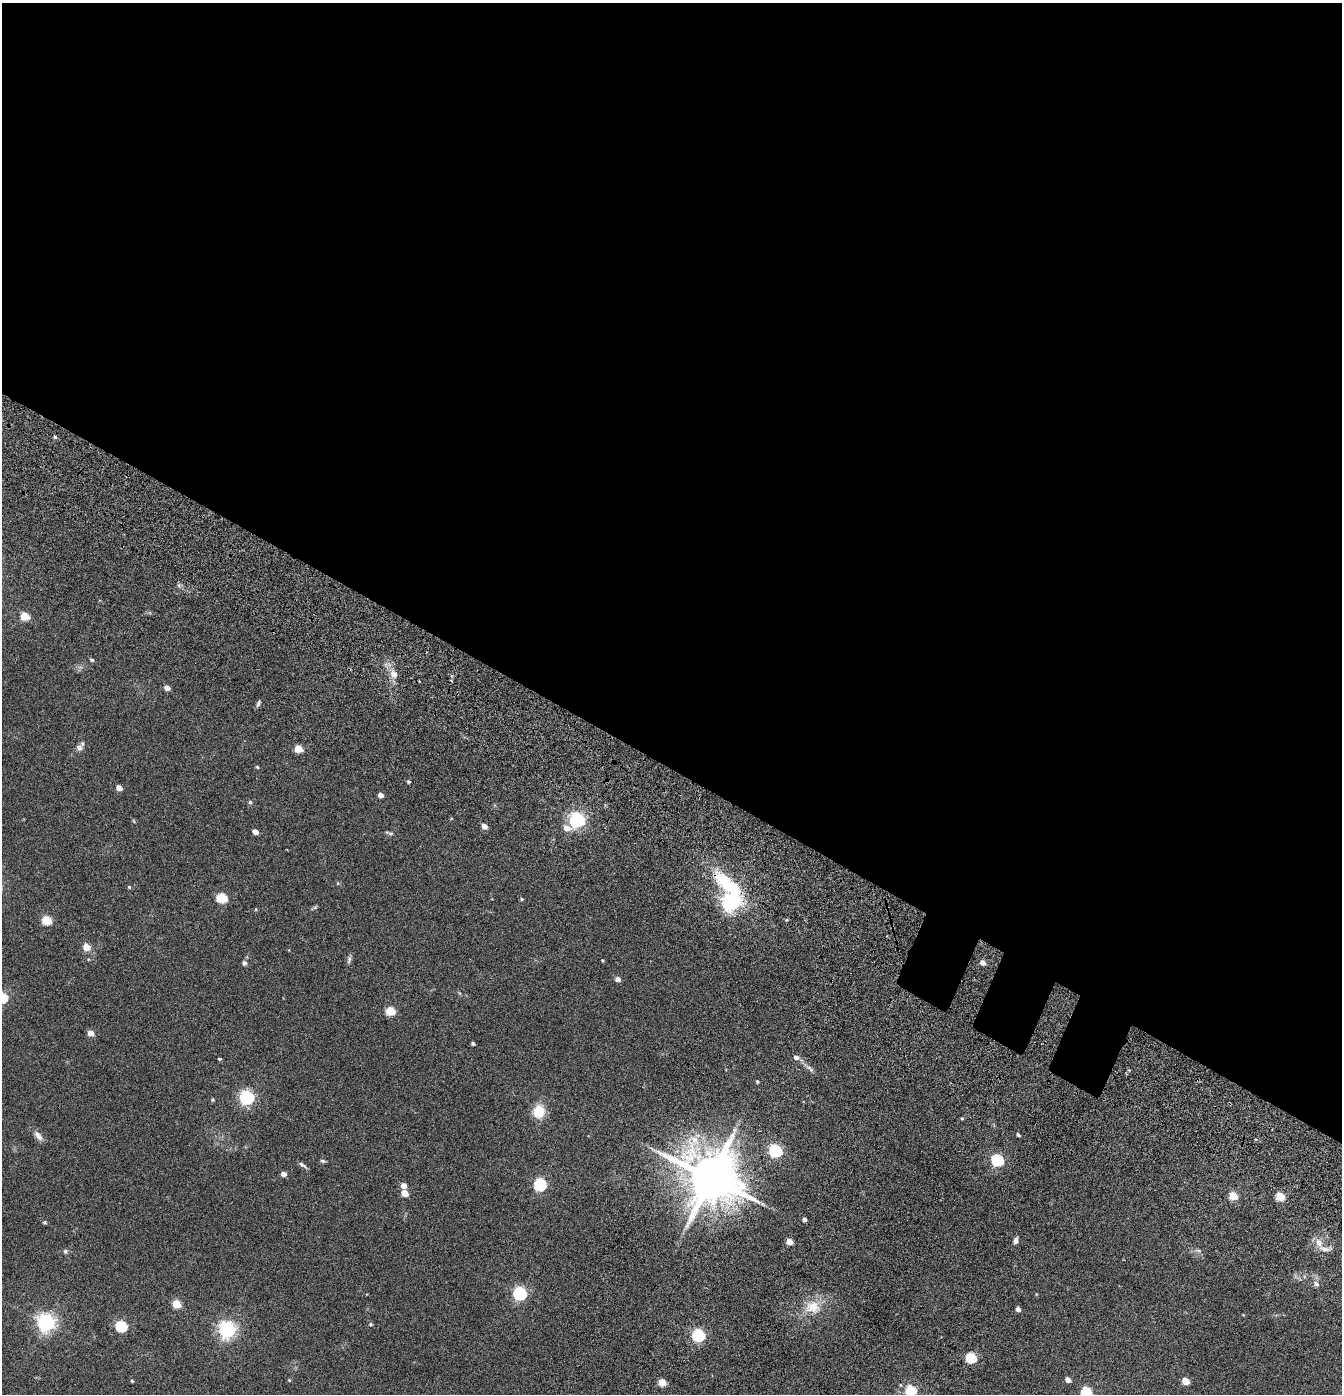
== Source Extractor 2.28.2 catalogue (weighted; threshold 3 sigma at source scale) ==
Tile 3 of 4 x 4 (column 3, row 1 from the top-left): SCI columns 2931-4270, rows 4397-5788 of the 6104 x 6079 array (HDU 1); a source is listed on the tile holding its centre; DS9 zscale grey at full resolution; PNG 1344 x 1396 px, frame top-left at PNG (2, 3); no overlay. Shown black and unused: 56% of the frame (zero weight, under 3 of 6 exposures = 11% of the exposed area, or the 3 px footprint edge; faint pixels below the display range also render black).
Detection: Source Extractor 2.28.2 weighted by HDU 2 'WHT'; one run over the whole footprint, this tile lists its part. Background 0.139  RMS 0.011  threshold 0.047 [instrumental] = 3 sigma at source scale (4.09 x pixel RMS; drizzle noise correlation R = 1.36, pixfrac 0.8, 0.05/0.05 arcsec/px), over >= 5 px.
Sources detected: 86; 1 cosmic-ray / hot-pixel residue — not listed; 1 inside a brighter listed object's ellipse — not listed separately; the other 84 listed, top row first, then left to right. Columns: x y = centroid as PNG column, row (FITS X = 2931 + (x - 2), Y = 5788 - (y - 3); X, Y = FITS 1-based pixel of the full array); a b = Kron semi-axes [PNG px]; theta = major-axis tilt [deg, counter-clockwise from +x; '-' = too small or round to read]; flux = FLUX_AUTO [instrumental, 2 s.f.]
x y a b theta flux
179 585 6 4 73 1.5
25 616 5 5 - 30
92 660 5 4 - 1.4
394 674 11 9 -60 6.7
167 688 5 4 - 6.3
258 703 9 5 59 2
79 748 9 9 - 3.7
298 749 5 5 - 23
257 767 4 4 - 1.1
409 781 4 4 - 1.4
119 788 5 4 - 7.8
381 795 4 4 - 6.1
250 802 5 5 - 1.4
577 820 6 6 - 270
134 821 5 3 - 0.84
484 826 5 4 - 7.3
567 828 7 5 -14 9.7
255 832 5 4 - 5.8
391 833 9 4 -14 1.6
338 883 5 3 - 0.85
728 884 54 16 -45 57
129 887 4 4 - 1
222 898 6 5 - 53
521 899 5 4 - 1.2
730 902 7 6 - 390
315 907 7 4 19 1.4
256 909 5 4 - 0.88
47 920 5 5 - 43
86 947 9 8 - 7.6
349 959 11 5 77 2.4
603 960 3 3 - 0.88
244 963 7 6 - 2.2
983 963 5 5 - 5.3
618 979 5 4 - 5.1
391 1011 5 5 - 36
91 1033 5 4 - 9.9
473 1043 3 3 - 1.8
796 1057 6 5 - 3.6
219 1059 3 3 - 1.1
810 1069 13 5 -49 3.4
757 1082 4 4 - 1.2
247 1097 6 6 - 210
212 1100 5 5 - 1.2
539 1111 12 11 - 21
962 1118 4 3 - 0.99
1018 1135 4 3 - 1.8
38 1136 15 7 -51 5.4
775 1151 6 5 - 130
997 1160 6 5 - 100
323 1161 7 4 -11 1.6
303 1165 13 4 -35 2.5
283 1174 5 4 - 4.8
711 1178 16 14 -31 5700
540 1184 6 6 - 130
404 1186 5 4 - 7.6
405 1193 5 4 - 15
1233 1196 5 5 - 22
1280 1196 5 5 - 34
804 1220 4 4 - 2.6
45 1222 5 4 - 1.4
1015 1241 7 5 79 3.4
789 1242 5 4 - 14
1319 1243 13 9 -66 7.6
65 1251 6 6 - 1.7
1198 1251 10 5 -18 2.3
1316 1284 8 6 -54 3.1
520 1293 6 6 - 160
1036 1294 5 3 - 0.69
177 1304 5 5 - 29
813 1307 24 18 -3 21
1018 1309 4 4 - 4
46 1323 7 6 - 430
370 1324 5 4 - 1.3
121 1326 6 5 - 87
227 1330 7 6 - 350
698 1335 6 5 - 140
971 1358 6 5 - 68
289 1380 5 4 - 0.89
1068 1380 5 4 - 6.5
132 1381 4 3 - 1.1
1186 1381 5 4 - 16
662 1382 5 4 - 19
911 1390 6 5 - 59
1086 1391 6 5 - 60
Overlapping masked pixels (flux is a lower limit): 2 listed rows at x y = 728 884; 730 902
Isophote crosses this tile's border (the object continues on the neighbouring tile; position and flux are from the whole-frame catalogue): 2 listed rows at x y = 911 1390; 1086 1391